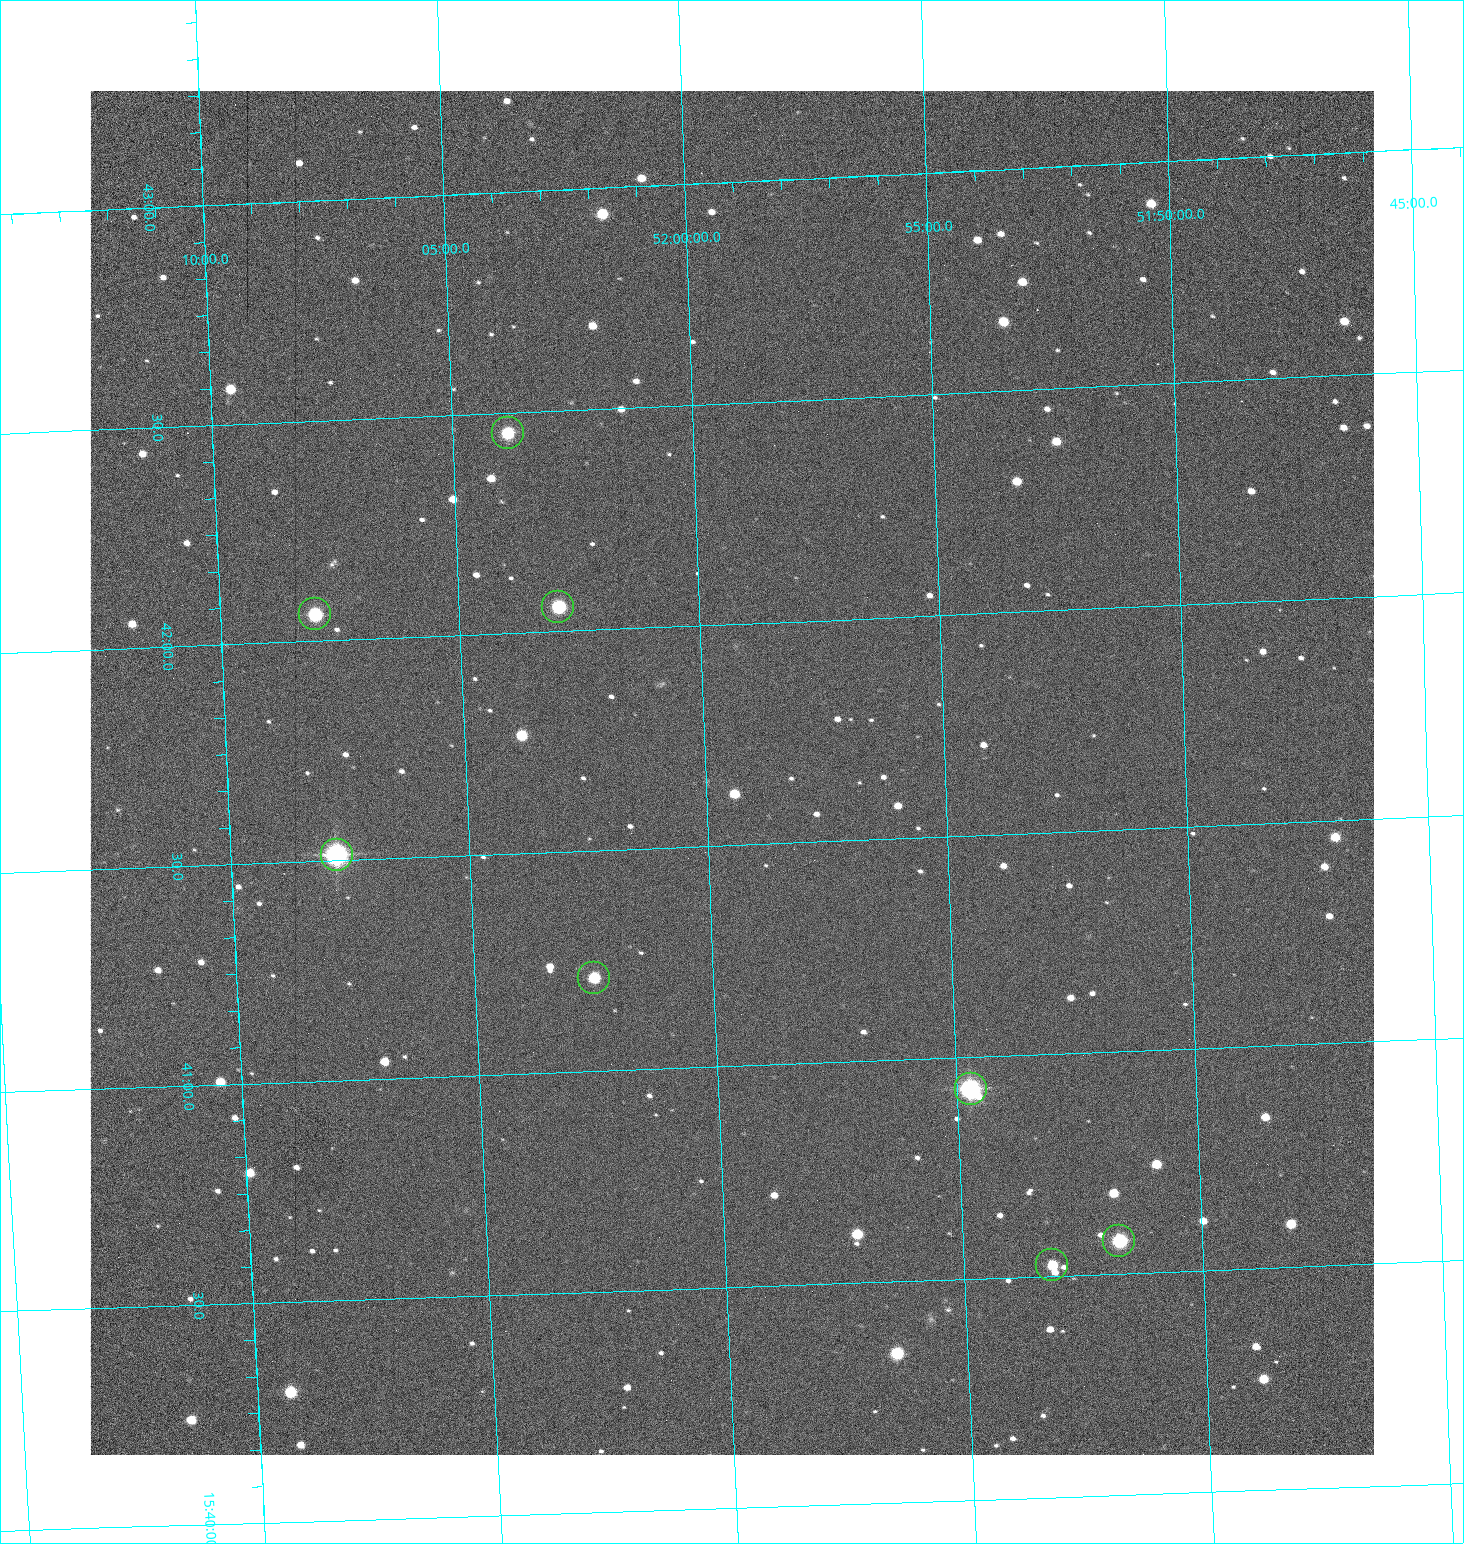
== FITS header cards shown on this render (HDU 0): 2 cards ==
NAXIS1  =                 1284 /fastest changing axis
NAXIS2  =                 1364 /next to fastest changing axis

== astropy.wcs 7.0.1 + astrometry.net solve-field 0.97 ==
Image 1284 x 1364 px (HDU 0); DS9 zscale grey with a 90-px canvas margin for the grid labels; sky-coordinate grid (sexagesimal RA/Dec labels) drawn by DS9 from the SOLVED WCS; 8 Tycho-2 reference stars matched to detected sources circled (green)
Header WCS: RA---TAN/DEC--TAN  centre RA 15:41:40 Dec +51:59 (235.42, +51.99 deg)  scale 1.26 arcsec/px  FOV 26.9' x 28.5'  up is +92 deg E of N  parity flipped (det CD > 0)
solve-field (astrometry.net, Tycho-2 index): VERIFIED the header's WCS against the Tycho-2 star catalogue (8 matches, 0 conflicts) and refined it, rather than solving blind
Solved WCS: RA---TAN-SIP/DEC--TAN-SIP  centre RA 15:41:40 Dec +51:59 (235.42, +51.99 deg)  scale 1.25 arcsec/px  FOV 26.8' x 28.5'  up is +92 deg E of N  parity flipped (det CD > 0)
The solver's refit moves the header's centre by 0.63 arcsec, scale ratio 0.9978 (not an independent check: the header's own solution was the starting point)
Tycho-2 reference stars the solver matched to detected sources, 8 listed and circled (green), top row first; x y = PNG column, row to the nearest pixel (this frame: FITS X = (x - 90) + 1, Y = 1364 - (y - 91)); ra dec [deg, ICRS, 3 dp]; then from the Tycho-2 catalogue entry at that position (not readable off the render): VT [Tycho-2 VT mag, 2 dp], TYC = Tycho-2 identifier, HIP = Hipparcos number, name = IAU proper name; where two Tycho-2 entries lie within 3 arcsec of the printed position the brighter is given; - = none
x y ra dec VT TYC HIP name
508 433 235.614 +52.064 11.61 3489-1132-1 - -
558 607 235.514 +52.049 11.19 3489-1407-1 - -
315 614 235.515 +52.133 11.12 3489-1380-1 - -
337 855 235.378 +52.130 9.31 3489-1322-1 76850 -
594 978 235.303 +52.042 11.52 3489-958-1 - -
971 1089 235.232 +51.912 9.59 3489-824-1 - -
1119 1241 235.143 +51.862 10.97 3489-1016-1 - -
1052 1265 235.131 +51.886 12.29 3489-908-1 - -